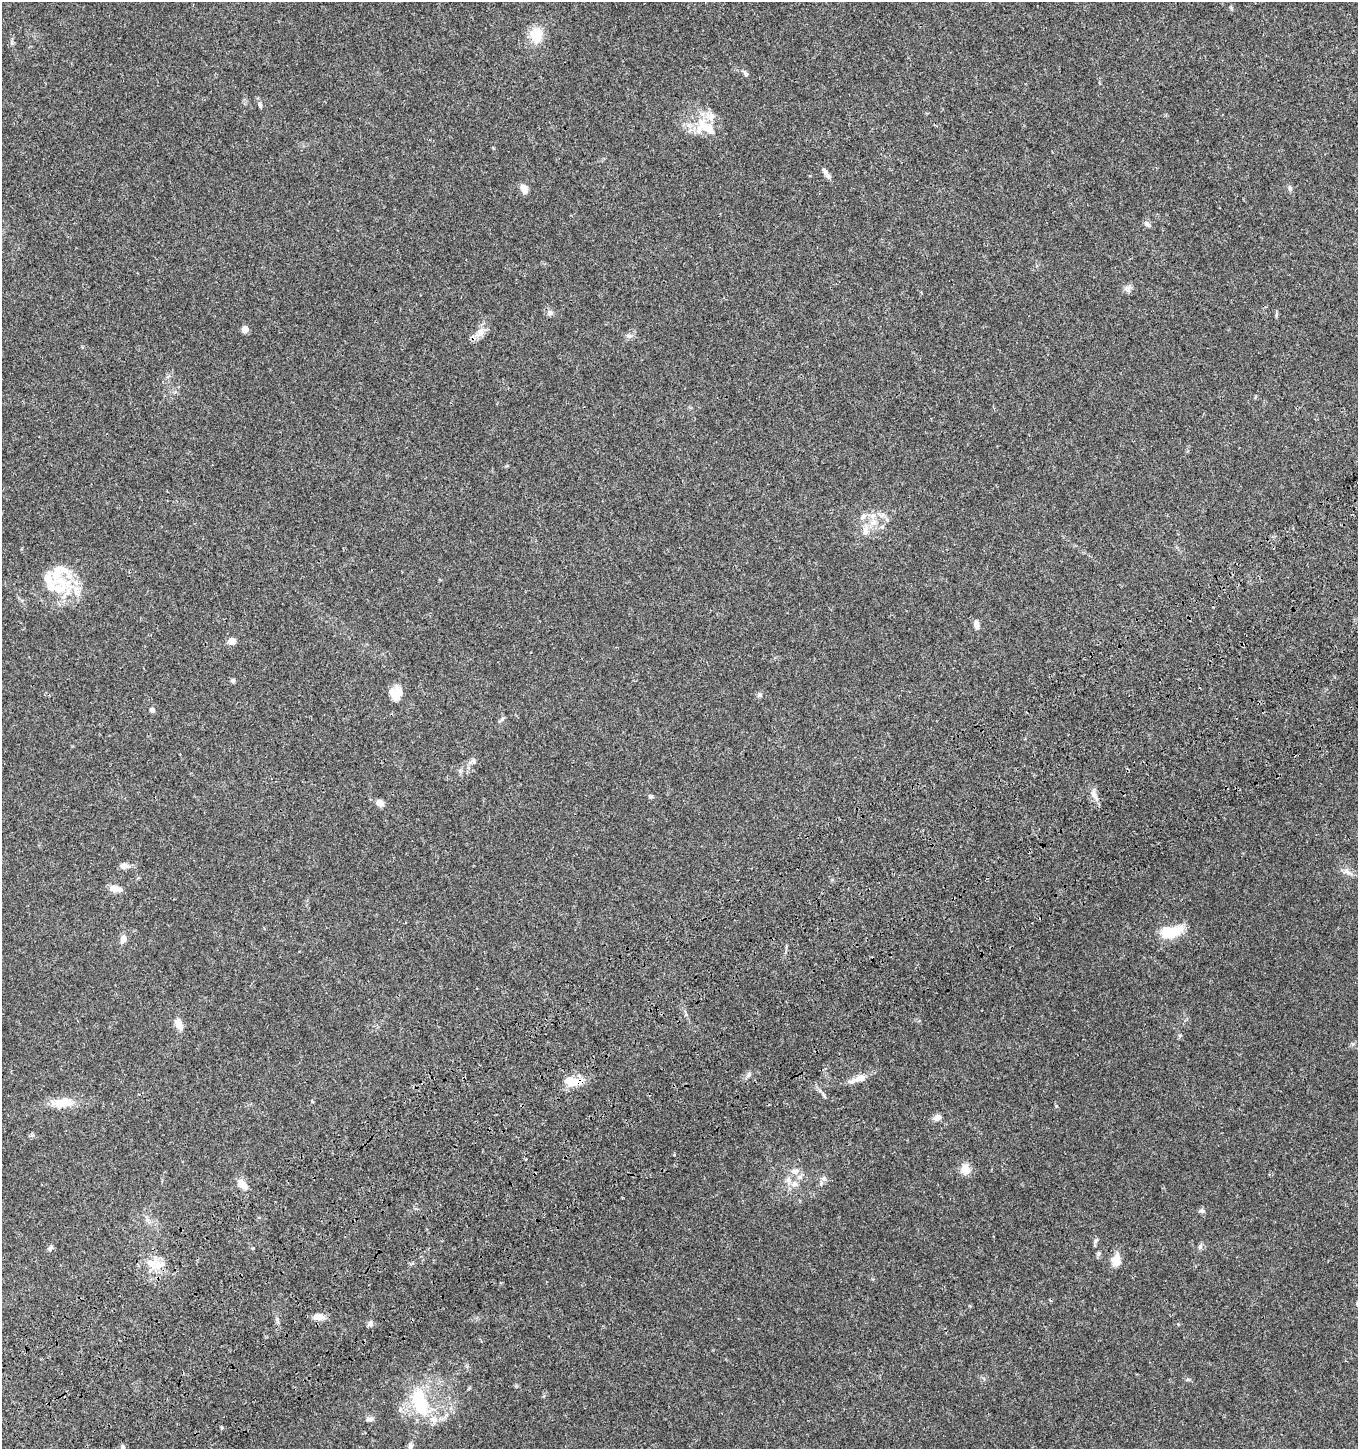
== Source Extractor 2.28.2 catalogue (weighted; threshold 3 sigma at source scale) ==
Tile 7 of 4 x 4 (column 3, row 2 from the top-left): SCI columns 2888-4243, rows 3004-4450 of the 5835 x 6003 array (HDU 1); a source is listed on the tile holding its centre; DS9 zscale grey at full resolution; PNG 1360 x 1451 px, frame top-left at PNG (2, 2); no overlay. Shown black and unused: <1% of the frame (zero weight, under 3 of 4 exposures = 6% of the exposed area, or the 3 px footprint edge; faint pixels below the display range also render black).
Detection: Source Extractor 2.28.2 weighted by HDU 2 'WHT'; one run over the whole footprint, this tile lists its part. Background 0.0349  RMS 0.0033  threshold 0.0149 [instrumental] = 3 sigma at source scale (4.5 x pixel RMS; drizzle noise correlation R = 1.50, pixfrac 1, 0.0396/0.0396 arcsec/px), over >= 5 px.
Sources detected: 73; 12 inside a brighter listed object's ellipse — not listed separately; the other 61 listed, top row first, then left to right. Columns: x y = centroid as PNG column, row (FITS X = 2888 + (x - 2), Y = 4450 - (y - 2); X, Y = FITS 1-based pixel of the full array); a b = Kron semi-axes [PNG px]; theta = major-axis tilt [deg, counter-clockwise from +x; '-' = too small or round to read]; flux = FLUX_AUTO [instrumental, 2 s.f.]
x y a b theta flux
536 35 18 15 -87 6.7
12 43 7 4 -71 0.54
746 74 8 5 -50 0.74
260 105 10 4 -64 0.71
706 127 32 12 -37 7.8
826 173 16 5 -60 1.5
1290 188 9 4 -55 0.66
524 189 13 8 -76 2
1147 224 9 6 -41 1
1126 289 9 5 -33 0.94
550 313 8 8 - 1
245 329 5 4 - 3.8
481 331 10 9 - 2.1
629 336 8 6 -14 1
863 517 11 6 38 1.4
887 519 8 5 -62 0.84
874 522 10 8 43 2.5
866 531 13 9 86 2.7
61 586 41 24 53 15
976 625 10 6 -82 1.6
232 641 7 6 - 2.9
233 681 5 5 - 0.71
395 694 16 14 -89 4.7
760 695 7 6 - 0.73
152 710 6 5 - 0.98
502 719 6 5 - 0.61
473 761 8 6 -64 0.85
1094 795 16 7 -61 2.2
651 797 6 5 - 0.56
380 803 9 7 -30 2.2
124 866 13 7 0 1.6
1347 872 16 6 -30 1.8
115 888 14 6 -10 3.1
1170 932 27 13 10 10
123 939 9 7 72 2.1
179 1024 15 8 -68 3.1
1180 1035 6 4 19 0.39
749 1075 9 6 42 0.92
860 1078 17 8 11 3
574 1083 28 11 16 5.2
824 1095 13 3 -59 0.76
63 1103 27 12 7 6.1
937 1118 12 8 27 1.4
965 1169 5 5 - 15
795 1171 11 9 15 2.1
824 1179 8 7 - 1.1
243 1184 13 7 -48 3.3
795 1184 10 8 -27 1.9
1202 1211 8 5 -13 0.73
1096 1240 8 6 58 0.77
1200 1247 7 5 79 0.73
50 1248 8 6 53 0.81
1116 1258 17 10 50 3
151 1262 26 12 7 5.5
318 1317 14 8 -9 2.6
370 1324 7 6 - 1.3
1188 1380 6 4 -18 0.49
420 1403 42 21 -74 18
369 1419 10 6 12 1.2
411 1446 8 6 72 0.93
123 1447 7 5 -69 0.61
Overlapping masked pixels (flux is a lower limit): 1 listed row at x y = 574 1083
Unlisted compact peaks at least as high as the median listed source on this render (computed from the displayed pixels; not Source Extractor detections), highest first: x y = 1056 1106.